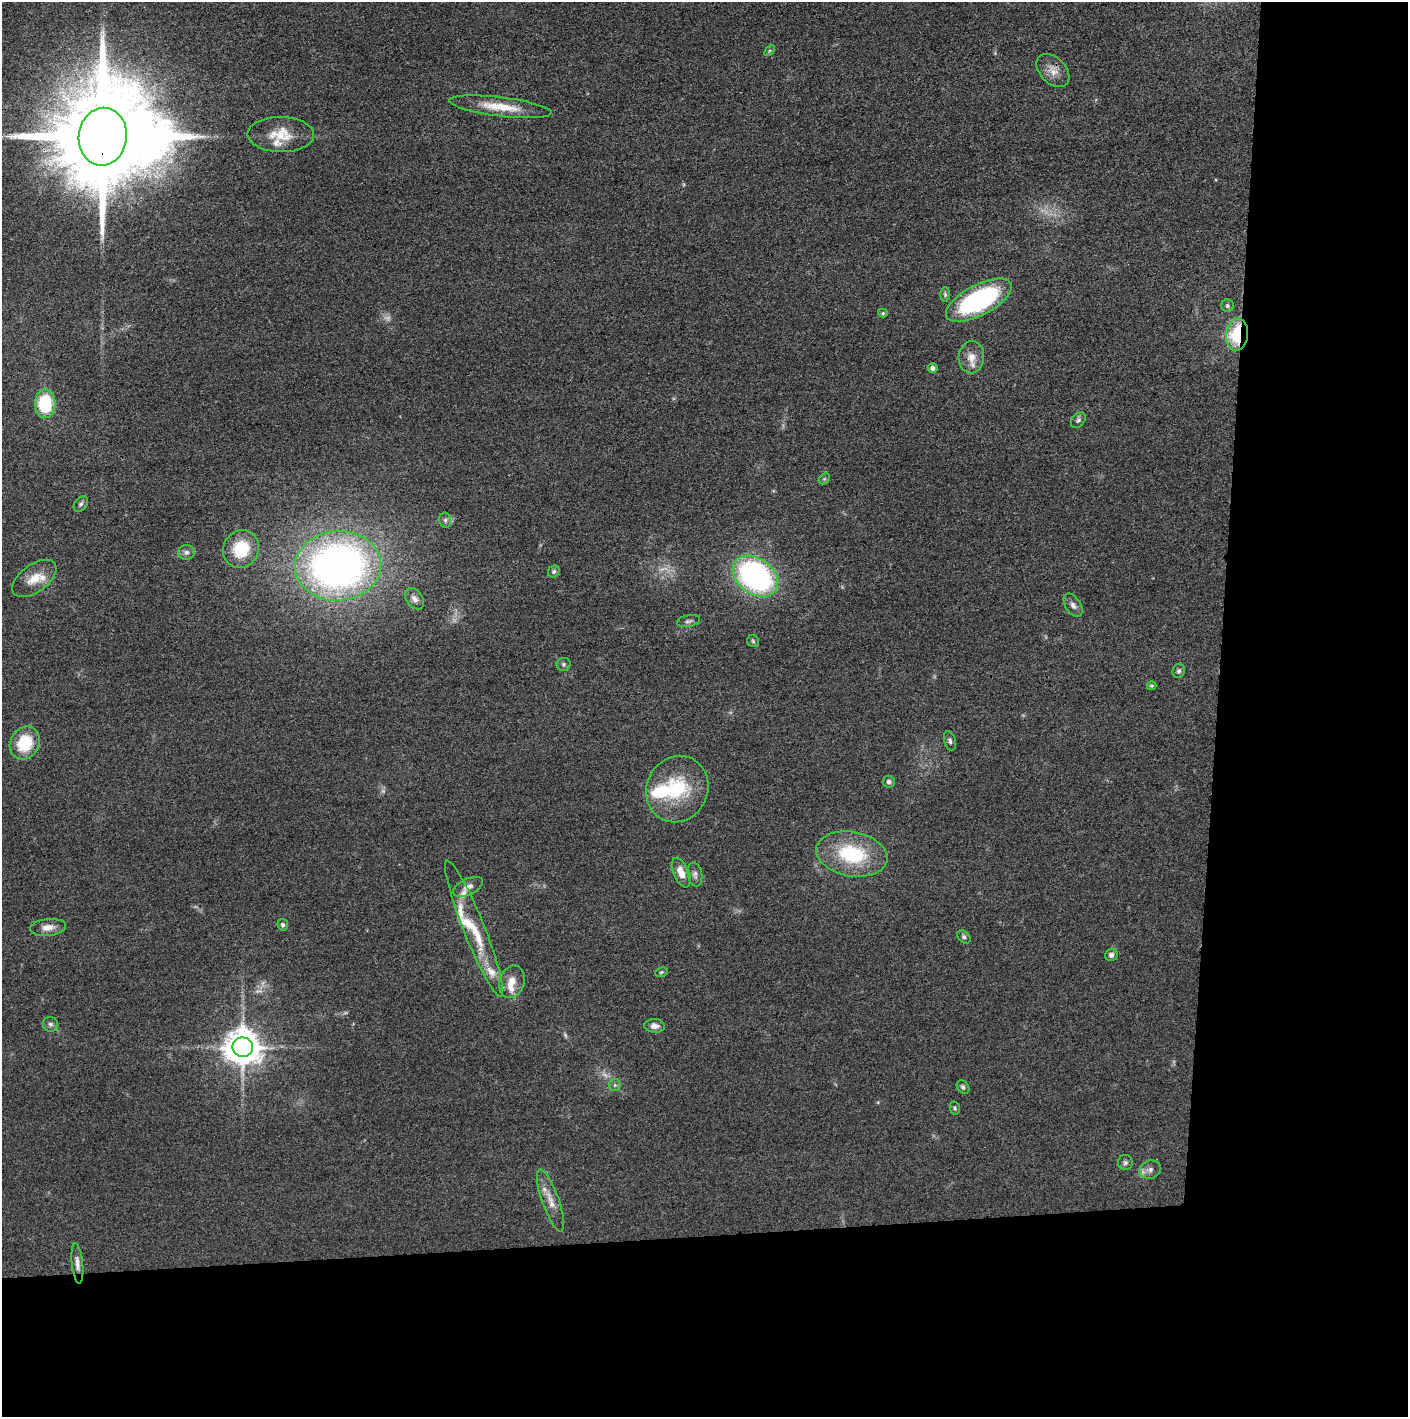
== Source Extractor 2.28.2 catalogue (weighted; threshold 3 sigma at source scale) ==
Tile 9 of 3 x 3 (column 3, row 3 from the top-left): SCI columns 2817-4222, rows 6-1420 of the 4228 x 4255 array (HDU 1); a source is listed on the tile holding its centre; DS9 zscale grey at full resolution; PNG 1410 x 1419 px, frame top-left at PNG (2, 2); each listed source drawn as its Kron ellipse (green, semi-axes under 4 px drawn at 4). Shown black and unused: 24% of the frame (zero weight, under 3 of 4 exposures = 1% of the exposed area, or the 3 px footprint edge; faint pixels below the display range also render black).
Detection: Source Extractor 2.28.2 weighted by HDU 2 'WHT'; one run over the whole footprint, this tile lists its part. Background 0.0512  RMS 0.0064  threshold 0.0289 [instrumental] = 3 sigma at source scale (4.5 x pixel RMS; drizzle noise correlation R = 1.50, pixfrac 1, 0.05/0.05 arcsec/px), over >= 5 px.
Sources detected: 71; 8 too faint to see at this stretch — neither listed nor drawn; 8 inside a brighter listed object's ellipse — not listed separately; the other 55 listed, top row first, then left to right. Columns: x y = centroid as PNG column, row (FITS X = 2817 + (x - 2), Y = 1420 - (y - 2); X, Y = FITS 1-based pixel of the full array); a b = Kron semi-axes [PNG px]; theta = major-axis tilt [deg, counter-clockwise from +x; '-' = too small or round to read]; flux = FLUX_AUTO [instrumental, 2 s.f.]
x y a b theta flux
770 51 6 4 45 0.99
1053 70 19 13 -45 7.1
500 107 51 9 -7 18
281 134 33 17 -1 17
103 137 29 24 82 21000
945 294 7 5 -88 1.2
979 300 36 15 28 99
1227 306 6 6 - 1.5
883 313 5 4 - 0.92
1237 335 16 11 85 42
971 357 16 13 85 7.7
933 368 5 4 - 2.5
45 404 14 10 90 36
1078 420 9 6 49 1.8
824 479 6 4 44 0.93
81 504 8 6 52 1.7
445 520 7 6 - 1.6
241 549 19 17 61 25
186 552 8 7 - 2.4
338 566 43 34 3 360
554 571 6 5 - 1.4
755 576 25 17 -37 160
34 578 25 14 36 12
415 599 12 8 -54 3.3
1073 605 13 7 -58 3
688 621 12 5 10 2
753 641 6 6 - 1.2
563 664 7 6 - 1.4
1179 671 7 6 - 1.6
1152 686 5 3 - 0.81
950 741 10 5 -76 1.8
25 743 17 14 60 24
889 782 6 6 - 1.7
677 789 34 30 64 42
852 854 36 22 -10 46
681 872 16 8 -67 7.4
695 874 12 7 -79 2.3
468 887 16 8 26 4.2
283 925 6 5 - 1.5
48 927 18 8 6 6
474 929 73 10 -68 26
964 937 8 5 -45 1.6
1111 955 6 6 - 2.3
661 972 6 4 22 0.96
512 982 16 12 73 7.7
50 1024 8 7 - 2
655 1026 10 7 -2 3.5
243 1047 10 10 - 1500
615 1085 6 5 - 1.3
963 1087 7 5 -48 1.5
955 1108 6 5 - 1.1
1125 1163 7 7 - 1.7
1150 1170 11 9 21 3.4
550 1200 33 8 -70 8.6
77 1263 20 5 -84 3.9
Overlapping masked pixels (flux is a lower limit): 2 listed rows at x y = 103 137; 1237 335